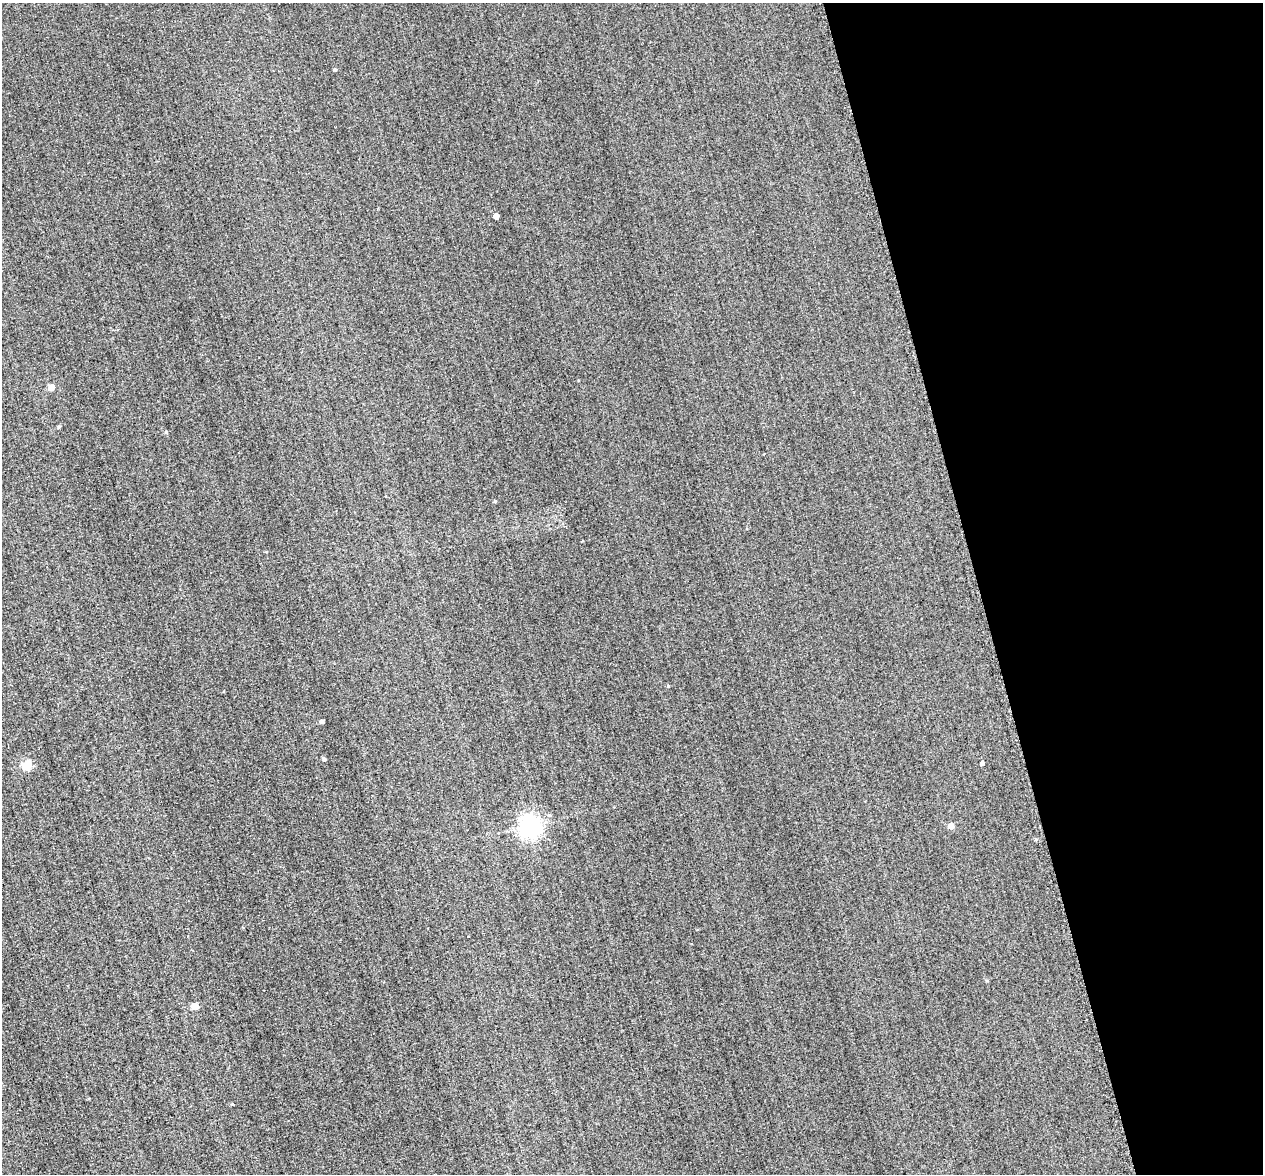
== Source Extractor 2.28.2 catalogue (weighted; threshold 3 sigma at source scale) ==
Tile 12 of 4 x 4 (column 4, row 3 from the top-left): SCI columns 3853-5113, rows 1664-2835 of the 5399 x 5373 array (HDU 1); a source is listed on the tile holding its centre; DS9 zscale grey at full resolution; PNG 1265 x 1176 px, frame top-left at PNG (2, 3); no overlay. Shown black and unused: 22% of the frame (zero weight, under 2 of 3 exposures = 12% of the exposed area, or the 3 px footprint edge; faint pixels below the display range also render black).
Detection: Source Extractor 2.28.2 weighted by HDU 2 'WHT'; one run over the whole footprint, this tile lists its part. Background 0.287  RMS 3.4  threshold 15.4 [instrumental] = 3 sigma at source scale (4.5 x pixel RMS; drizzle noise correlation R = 1.50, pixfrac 1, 0.05/0.05 arcsec/px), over >= 5 px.
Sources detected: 16; all 16 listed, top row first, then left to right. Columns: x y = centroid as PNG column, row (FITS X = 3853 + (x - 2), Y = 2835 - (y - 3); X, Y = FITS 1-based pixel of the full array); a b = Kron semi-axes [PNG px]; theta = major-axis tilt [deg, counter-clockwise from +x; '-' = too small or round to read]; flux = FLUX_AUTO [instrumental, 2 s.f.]
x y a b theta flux
335 69 4 3 - 460
496 216 5 4 - 3100
52 387 5 5 - 2900
59 427 4 4 - 410
166 432 5 4 - 500
495 501 4 3 - 310
668 686 4 3 - 290
322 722 4 3 - 920
324 759 5 4 - 540
982 763 4 4 - 900
27 765 5 5 - 17000
549 815 5 4 - 570
530 826 7 7 - 200000
951 826 5 5 - 3000
195 1006 5 5 - 6400
233 1104 3 3 - 270